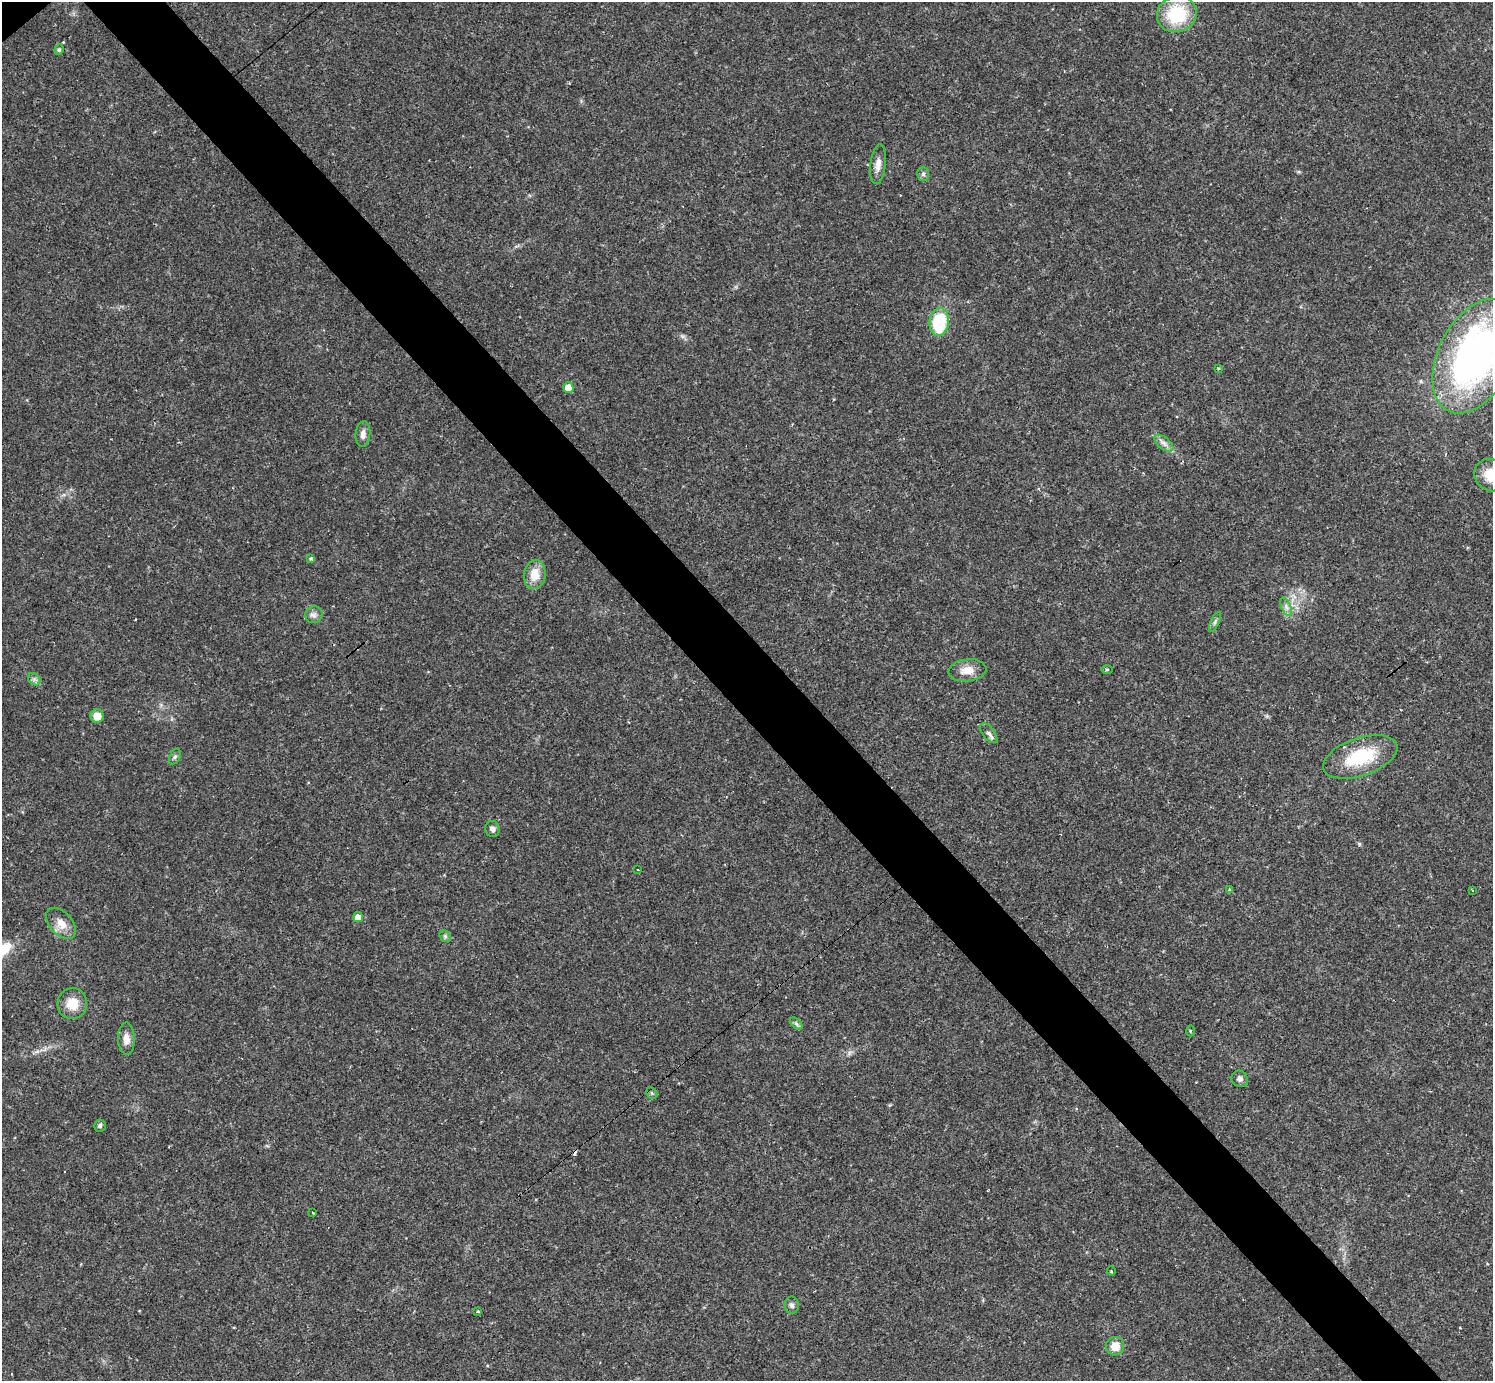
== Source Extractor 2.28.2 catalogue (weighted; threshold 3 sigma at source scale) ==
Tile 6 of 4 x 4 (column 2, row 2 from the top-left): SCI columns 1492-2982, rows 3051-4429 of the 5963 x 5960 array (HDU 1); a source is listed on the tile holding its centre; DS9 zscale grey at full resolution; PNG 1495 x 1383 px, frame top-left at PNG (2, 2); each listed source drawn as its Kron ellipse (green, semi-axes under 4 px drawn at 4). Shown black and unused: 5% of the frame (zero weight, under 2 of 3 exposures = <1% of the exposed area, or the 3 px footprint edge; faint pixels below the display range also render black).
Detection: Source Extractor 2.28.2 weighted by HDU 2 'WHT'; one run over the whole footprint, this tile lists its part. Background 0.0325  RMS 0.005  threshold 0.0225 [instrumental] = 3 sigma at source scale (4.5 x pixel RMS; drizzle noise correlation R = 1.50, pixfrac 1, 0.05/0.05 arcsec/px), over >= 5 px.
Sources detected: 44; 2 cosmic-ray / hot-pixel residue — neither listed nor drawn; the other 42 listed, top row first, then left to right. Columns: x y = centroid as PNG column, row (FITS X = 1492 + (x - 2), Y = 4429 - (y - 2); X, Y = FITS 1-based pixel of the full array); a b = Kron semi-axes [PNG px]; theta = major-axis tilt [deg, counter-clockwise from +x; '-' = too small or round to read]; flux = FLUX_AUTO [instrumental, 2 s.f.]
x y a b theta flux
1177 14 20 18 19 28
59 50 5 4 - 0.68
878 164 20 7 83 3.6
923 174 7 6 - 1.2
939 322 14 9 84 27
1476 356 61 37 63 200
1218 368 3 3 - 0.48
568 387 5 5 - 6
363 434 12 7 84 2.8
1164 443 11 5 -39 2.3
1491 475 17 15 -44 11
311 558 4 4 - 1.1
535 575 14 11 83 8
1286 607 10 5 -68 1.8
314 615 9 8 - 2.1
1215 622 11 4 65 1.1
1107 669 6 3 0 0.53
967 670 19 11 6 6.2
34 679 7 5 -45 1.4
97 716 6 6 - 6.3
989 733 12 6 -51 1.8
175 757 8 5 62 1.2
1360 757 39 19 19 27
492 829 8 7 - 2.1
638 870 3 3 - 17
1229 890 3 3 - 0.91
1472 890 3 3 - 0.39
358 917 5 5 - 3.4
61 923 18 11 -48 5.9
445 936 6 5 - 0.95
72 1004 15 15 - 8.1
796 1024 7 4 -44 1.1
1190 1031 5 3 - 0.52
126 1039 16 8 -88 4.3
1240 1079 8 8 - 1.8
652 1093 6 5 - 0.75
100 1125 6 6 - 1.1
313 1213 3 2 - 0.35
1111 1271 5 3 - 0.46
792 1305 8 7 - 1.7
477 1311 4 3 - 0.79
1115 1346 9 9 - 6
Isophote crosses this tile's border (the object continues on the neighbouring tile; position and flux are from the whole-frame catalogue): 2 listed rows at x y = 1476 356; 1491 475
Unlisted compact peaks at least as high as the median listed source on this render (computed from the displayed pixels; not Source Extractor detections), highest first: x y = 1359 844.